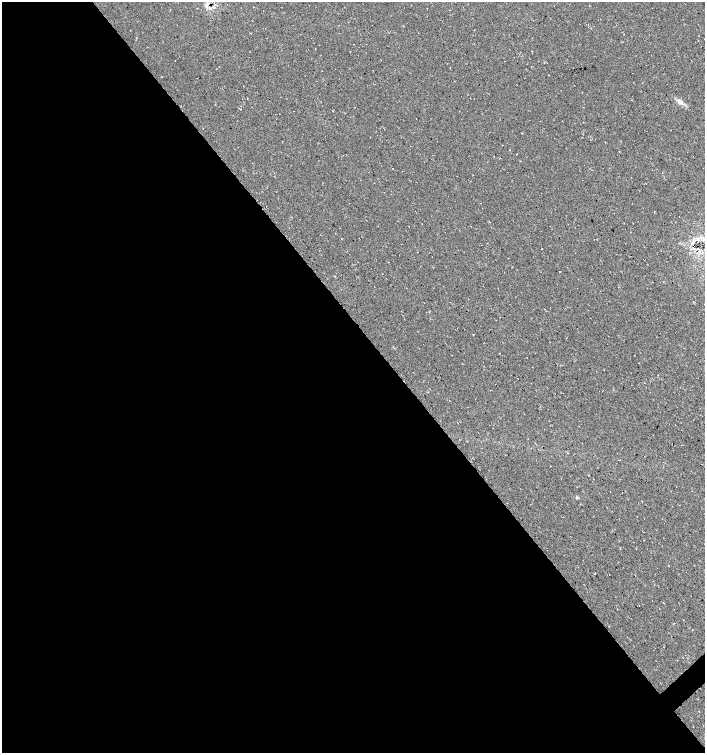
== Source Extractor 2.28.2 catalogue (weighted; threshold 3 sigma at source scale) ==
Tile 9 of 4 x 4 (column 1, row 3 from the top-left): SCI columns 145-1549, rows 1507-3008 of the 5974 x 6011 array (HDU 1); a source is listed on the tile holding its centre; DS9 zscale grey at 2 x 2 block average (1 PNG px = mean of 2 x 2 image px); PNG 707 x 755 px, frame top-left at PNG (2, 2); no overlay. Shown black and unused: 57% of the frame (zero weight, under 3 of 4 exposures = <1% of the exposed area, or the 3 px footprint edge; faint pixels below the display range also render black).
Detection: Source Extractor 2.28.2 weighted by HDU 2 'WHT'; one run over the whole footprint, this tile lists its part. Background 0.0145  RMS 0.0052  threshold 0.0235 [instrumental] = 3 sigma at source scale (4.5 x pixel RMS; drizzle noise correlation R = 1.50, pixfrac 1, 0.0396/0.0396 arcsec/px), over >= 5 px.
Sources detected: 8; all 8 listed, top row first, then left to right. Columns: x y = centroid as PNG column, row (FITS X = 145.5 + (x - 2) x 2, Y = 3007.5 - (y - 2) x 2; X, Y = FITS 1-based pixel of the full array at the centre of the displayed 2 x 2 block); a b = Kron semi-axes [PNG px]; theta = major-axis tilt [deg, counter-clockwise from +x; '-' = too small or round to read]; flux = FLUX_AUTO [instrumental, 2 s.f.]
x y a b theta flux
207 4 7 3 58 4.3
213 7 4 3 - 2
681 102 5 3 - 3.1
393 168 2 2 - 0.54
693 242 5 4 - 2.2
559 272 2 2 - 0.6
588 475 2 2 - 0.52
578 497 3 3 - 1.3
Overlapping masked pixels (flux is a lower limit): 1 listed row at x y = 207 4